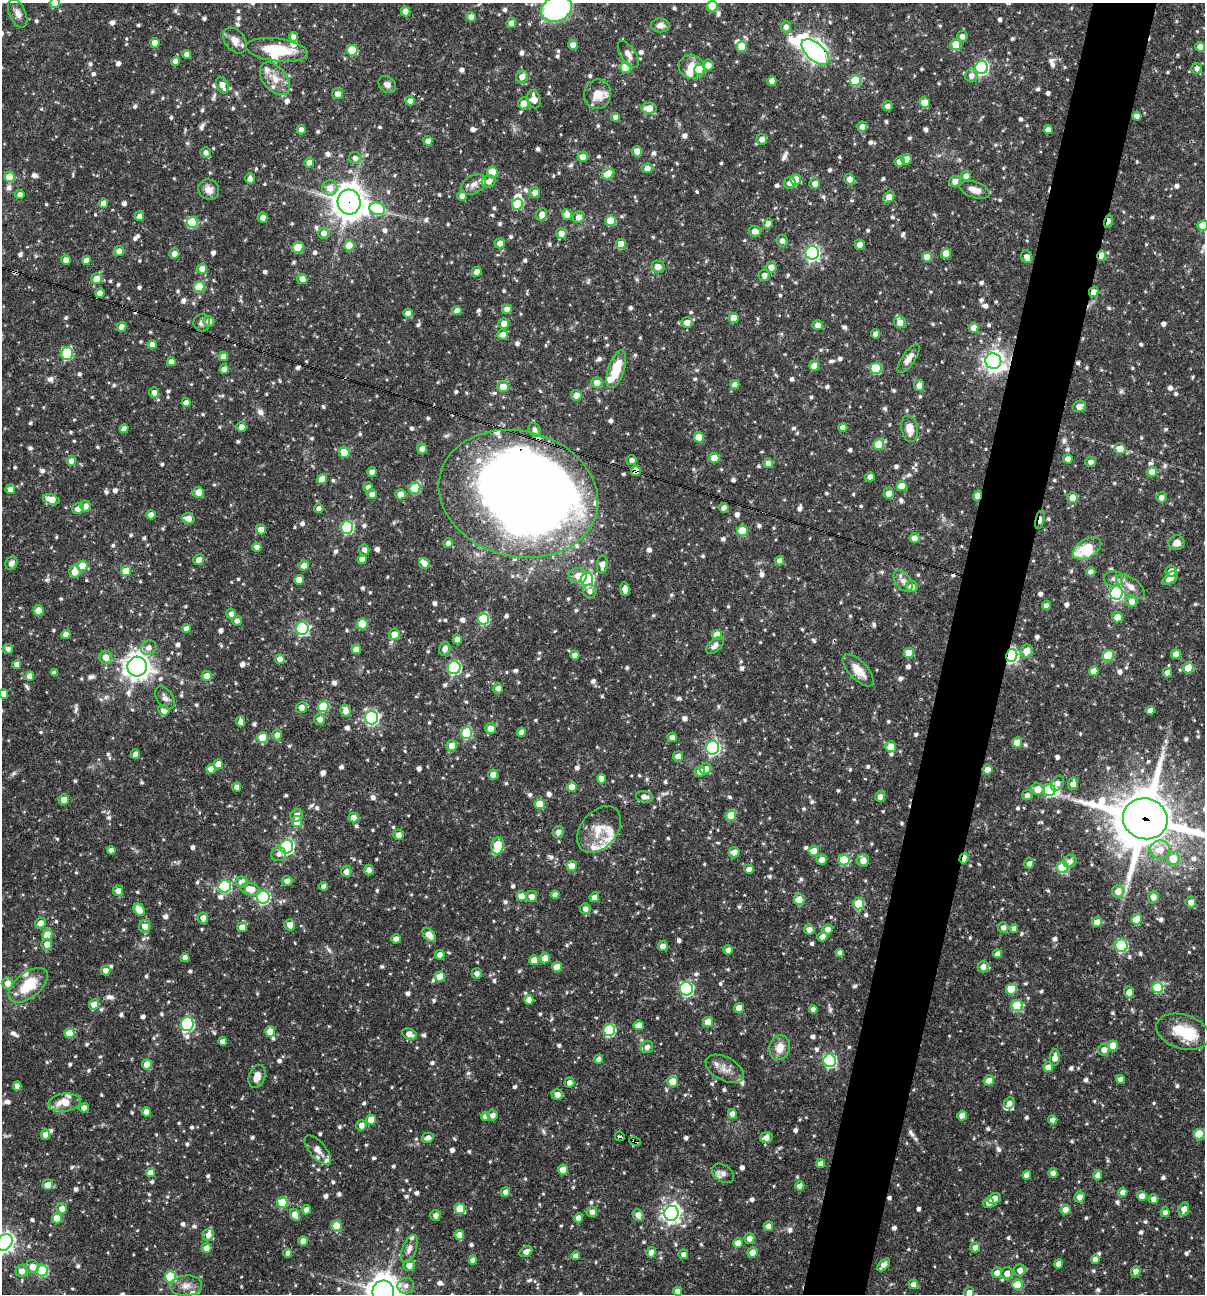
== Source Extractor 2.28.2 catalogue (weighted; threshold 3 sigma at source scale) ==
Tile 10 of 4 x 4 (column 2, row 3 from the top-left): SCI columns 1454-2656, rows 1293-2584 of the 5188 x 5168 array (HDU 1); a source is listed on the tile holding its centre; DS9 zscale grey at full resolution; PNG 1207 x 1296 px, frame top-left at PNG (2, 3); each listed source drawn as its Kron ellipse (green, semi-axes under 4 px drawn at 4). Shown black and unused: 5% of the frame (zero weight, under 3 of 4 exposures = <1% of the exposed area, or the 3 px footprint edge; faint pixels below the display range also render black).
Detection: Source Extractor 2.28.2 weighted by HDU 2 'WHT'; one run over the whole footprint, this tile lists its part. Background 0.0706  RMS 0.0035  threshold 0.0158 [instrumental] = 3 sigma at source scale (4.5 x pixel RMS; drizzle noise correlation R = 1.50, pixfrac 1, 0.05/0.05 arcsec/px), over >= 5 px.
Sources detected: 1164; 5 inside a brighter object's white glare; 7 cosmic-ray / hot-pixel residue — neither listed nor drawn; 27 inside a brighter listed object's ellipse — not listed separately; of the other 1125, all 500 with FLUX_AUTO >= 1.52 (the completeness limit of this list) listed and drawn (625 fainter detections not listed), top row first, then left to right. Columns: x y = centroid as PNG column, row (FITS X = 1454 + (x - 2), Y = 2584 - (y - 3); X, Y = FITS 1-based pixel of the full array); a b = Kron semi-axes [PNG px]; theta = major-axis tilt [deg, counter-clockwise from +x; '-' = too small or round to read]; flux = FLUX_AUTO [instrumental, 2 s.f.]
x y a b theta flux
55 3 5 5 - 6.7
712 6 5 5 - 12
556 9 16 12 28 59
406 12 5 5 - 2.7
18 13 15 8 -67 2.3
471 17 5 4 - 2.3
511 23 5 4 - 2.1
660 25 9 7 -2 2.3
786 27 5 5 - 1.7
962 36 5 5 - 1.7
294 37 5 4 - 1.9
235 40 14 10 -51 2.9
155 43 5 4 - 3.6
573 45 5 4 - 2.3
956 45 5 5 - 10
742 47 5 5 - 7.2
1200 47 5 5 - 3.4
277 50 31 11 -7 13
352 50 5 5 - 13
815 52 17 8 -41 200
187 54 4 4 - 2.1
628 54 15 7 -56 2.1
176 61 4 4 - 2.4
708 65 5 5 - 2.6
625 67 5 5 - 12
692 67 13 11 -16 4.3
982 68 6 6 - 60
1197 68 5 5 - 1.8
700 70 5 5 - 11
971 76 6 6 - 2.4
522 77 6 6 - 2.7
275 79 19 11 -50 5.2
772 81 5 4 - 2.8
856 81 5 5 - 17
222 85 9 5 -66 3
387 85 10 7 -42 1.9
337 94 5 5 - 2.6
597 94 15 13 78 6
534 99 9 6 -72 3.4
410 101 5 4 - 2.2
925 102 5 5 - 5.3
524 103 6 5 - 3.3
888 106 5 4 - 1.9
649 108 7 5 1 4.3
1137 116 4 4 - 1.9
616 117 4 4 - 1.9
862 126 5 5 - 2.3
301 130 5 4 - 1.7
1048 130 4 4 - 2.5
762 139 5 5 - 2
428 141 4 4 - 2.4
637 151 5 5 - 5.7
206 153 5 5 - 1.5
583 157 5 5 - 2.9
355 158 6 6 - 1.8
906 159 5 5 - 3
900 161 5 5 - 2.6
309 163 5 5 - 3.2
647 168 5 5 - 2.6
492 172 6 5 - 8.2
608 174 6 5 - 7.5
966 176 5 4 - 2.1
9 177 5 5 - 6.4
250 178 5 4 - 1.6
849 179 5 5 - 2.5
796 180 5 5 - 8.8
489 181 7 6 - 1.8
955 181 6 5 - 2.5
790 183 6 5 - 1.7
474 184 13 9 29 2.4
815 184 5 5 - 2.4
330 188 7 7 - 3.3
209 189 11 10 - 2.6
975 190 16 7 -17 3.3
535 192 5 5 - 2.2
20 194 5 4 - 1.6
462 196 5 5 - 2.7
889 197 6 4 46 3.7
349 202 12 11 - 590
104 203 4 4 - 2.9
517 204 5 5 - 17
377 209 8 6 -16 26
542 215 6 5 - 3.1
567 215 5 5 - 3.6
139 216 5 4 - 2.1
578 217 6 5 - 2.5
263 218 5 5 - 2.4
611 221 5 5 - 9.9
1108 221 7 3 77 2.7
192 222 5 5 - 19
768 224 5 4 - 2.5
1203 225 5 5 - 9
755 231 6 5 - 2.9
324 233 5 5 - 2.5
561 233 5 5 - 2.6
782 241 6 5 - 1.7
500 243 5 5 - 2.4
621 244 5 5 - 5
349 245 5 5 - 8.1
860 245 5 5 - 2.3
298 248 6 5 - 8.9
119 251 5 5 - 2.4
812 253 7 6 - 85
946 253 5 5 - 2.9
174 254 5 5 - 2.6
1101 256 5 4 - 6.2
927 257 5 5 - 6
1027 257 6 5 - 2
66 260 5 4 - 2.6
86 261 4 4 - 3
658 267 6 6 - 2.7
771 267 5 5 - 3.2
202 269 5 5 - 2.9
477 272 5 4 - 2.4
764 275 6 5 - 1.9
97 279 5 5 - 6.5
302 279 5 5 - 2.5
199 287 5 5 - 10
1094 292 5 4 - 2.7
100 293 5 4 - 2.4
507 309 5 5 - 2.5
457 311 4 4 - 2.6
408 313 5 4 - 2.4
734 318 5 5 - 5
209 321 5 5 - 2.1
687 322 6 5 - 2.5
900 322 6 5 - 2.8
202 323 9 8 - 1.6
504 323 5 5 - 3
818 325 5 5 - 2.3
122 327 5 4 - 2.2
974 328 5 5 - 3.2
503 334 5 5 - 2.3
876 334 4 4 - 2.1
152 345 4 4 - 3.3
67 353 6 6 - 26
223 356 4 4 - 2.5
908 359 17 6 55 2.7
993 361 8 8 - 190
171 362 4 4 - 2.2
814 366 5 5 - 5.1
224 369 4 4 - 3.1
616 369 20 8 72 10
876 369 5 5 - 18
597 383 5 5 - 3.7
735 385 4 4 - 2.5
919 385 5 5 - 2.7
503 387 5 5 - 5.4
154 393 5 5 - 1.9
576 395 5 5 - 3.2
186 403 4 4 - 2.1
1079 406 6 5 - 2.6
241 427 5 4 - 2.5
843 428 4 4 - 2.5
124 429 4 4 - 2.3
910 429 13 8 -79 4.6
535 430 7 5 -65 1.8
699 437 5 5 - 5.8
879 444 5 5 - 11
422 449 5 5 - 2.5
1120 449 5 5 - 4.7
344 452 5 5 - 8.4
714 458 5 5 - 7.5
1068 459 4 4 - 2.6
632 460 5 5 - 1.5
71 461 5 4 - 2.6
1091 462 5 5 - 1.6
768 463 5 4 - 2.4
636 471 5 5 - 5.7
372 472 4 4 - 2.2
1152 472 5 5 - 3.1
870 477 4 4 - 2.4
322 479 5 5 - 5.1
902 486 5 5 - 5.9
368 487 5 4 - 2
415 488 6 5 - 16
10 489 5 4 - 2.8
198 492 5 5 - 3.9
889 493 5 5 - 2.8
372 494 5 5 - 1.8
400 494 5 5 - 3.6
518 494 80 63 -14 580
978 496 5 4 - 6
1072 497 5 5 - 3.6
1161 497 5 5 - 2.3
51 499 8 5 -16 4.4
85 506 5 5 - 2.1
319 508 5 4 - 1.7
724 508 5 4 - 1.9
78 509 6 5 - 2.6
151 515 4 4 - 2.4
188 519 6 5 - 3.1
1040 520 9 3 77 3.3
347 527 6 6 - 37
261 529 5 5 - 3
742 531 5 5 - 10
914 538 5 4 - 2.3
448 543 5 5 - 1.6
1177 543 8 7 - 2.7
257 547 5 4 - 1.7
1087 548 15 9 30 14
364 550 5 5 - 1.8
362 559 5 4 - 2.1
199 560 5 5 - 2.1
779 561 5 4 - 2.1
11 563 7 5 62 1.8
424 563 5 5 - 2.4
602 565 9 5 83 2.3
82 566 5 5 - 8.3
304 566 5 5 - 2.6
75 571 6 5 - 5.2
126 571 5 5 - 8.2
1171 571 5 5 - 2.6
1091 572 4 4 - 1.6
578 576 9 7 -6 3.7
1170 578 9 5 37 3.1
587 579 6 6 - 54
1114 579 9 8 - 1.7
299 580 5 5 - 4.5
903 581 12 7 -53 2.2
912 587 6 5 - 2.6
1130 587 17 8 -36 3.3
625 589 7 4 -83 2.6
590 591 6 6 - 1.7
1116 593 6 6 - 64
1132 601 6 5 - 2.7
1046 606 4 4 - 2.2
38 610 5 5 - 5.8
231 614 5 5 - 1.8
1117 617 5 5 - 3.8
484 619 5 5 - 25
237 621 5 5 - 1.8
362 624 5 5 - 11
186 629 4 4 - 2.4
302 629 6 6 - 49
66 634 4 4 - 2.4
394 634 5 5 - 2.9
717 635 5 5 - 5.6
457 639 5 4 - 1.9
715 645 11 6 44 1.9
148 648 8 7 - 1.9
8 649 5 5 - 1.6
356 649 5 4 - 2.9
445 649 7 5 72 2.1
1027 651 6 6 - 4.3
909 653 5 5 - 8
1176 654 5 5 - 2.9
575 655 4 4 - 2.2
1012 655 6 5 - 68
1108 656 6 5 - 17
106 657 7 6 - 3
280 659 5 4 - 3.1
17 664 4 4 - 2.8
137 666 10 10 - 300
454 668 6 6 - 48
1188 668 5 5 - 6.2
858 670 20 9 -46 5.4
1094 671 5 4 - 3.5
1167 672 5 4 - 2.3
54 673 4 4 - 1.6
30 676 4 4 - 3
207 676 5 5 - 4.2
498 688 5 5 - 1.9
4 694 5 4 - 3.7
165 698 13 8 -56 1.8
301 707 5 5 - 2.5
323 707 5 5 - 16
164 710 5 5 - 2.5
1150 710 5 4 - 1.7
346 711 6 5 - 2.5
372 717 7 6 - 62
320 719 5 5 - 2.4
241 722 5 4 - 2.4
490 729 5 5 - 3.3
521 732 4 4 - 2.8
466 733 6 5 - 23
277 735 5 5 - 2.2
262 737 5 5 - 9.4
672 737 5 4 - 2
1017 742 5 5 - 5.5
452 745 5 5 - 4.6
891 747 5 5 - 5.6
712 748 7 6 - 67
135 754 5 4 - 2
678 756 5 5 - 2.6
218 764 5 4 - 4
211 769 5 4 - 2.5
705 769 6 5 - 2.8
988 770 5 5 - 2.8
700 771 5 5 - 2.2
493 775 5 5 - 2.7
601 779 5 4 - 2.7
1057 783 8 6 58 1.7
1073 784 6 5 - 2.5
237 787 4 4 - 2.1
572 787 5 5 - 4.1
1038 789 7 6 - 3.7
1050 790 6 6 - 32
1027 795 5 5 - 1.6
644 797 9 5 -14 2.3
880 797 5 5 - 2.4
64 800 5 5 - 3.9
540 804 5 5 - 8
297 815 6 6 - 2.5
731 815 5 5 - 7.7
353 817 5 5 - 2.7
1145 819 22 20 -16 2000
297 822 5 5 - 7.2
599 829 26 18 49 7.8
558 832 6 5 - 1.8
398 835 5 5 - 2.4
498 846 9 6 79 12
287 847 7 6 - 67
111 850 4 4 - 1.8
1160 850 10 9 - 4.9
814 851 5 5 - 5.5
734 852 5 5 - 2.7
278 854 7 7 - 1.5
964 858 6 3 71 3.6
1173 858 6 6 - 6.7
822 860 5 5 - 2.5
844 860 5 5 - 20
863 860 6 6 - 3.5
1070 861 7 6 - 1.8
1029 864 5 5 - 1.8
572 866 5 5 - 5
1063 867 5 5 - 24
749 869 5 4 - 2
369 870 5 5 - 1.5
346 871 6 5 - 2
287 881 5 5 - 2.3
242 882 6 5 - 3.5
225 886 6 6 - 35
324 886 4 4 - 1.6
250 889 10 6 -11 5
118 891 5 5 - 2.3
1118 891 6 6 - 3.5
555 895 4 4 - 2.2
521 896 5 5 - 5
532 896 5 5 - 2.6
263 897 6 6 - 49
594 897 5 4 - 2.3
1153 897 6 5 - 2.6
799 900 5 5 - 9.9
1191 902 5 5 - 2.4
858 904 6 5 - 15
585 909 5 5 - 1.7
139 910 7 5 -52 5.3
203 918 5 5 - 2.6
1137 919 5 5 - 8.6
1097 922 5 5 - 3.4
40 923 5 5 - 2.6
290 925 6 5 - 2.6
145 926 6 6 - 3
242 927 5 5 - 3.1
1003 927 5 5 - 1.5
1014 928 4 4 - 1.6
809 929 5 5 - 2.5
827 929 5 5 - 2.2
47 935 5 5 - 6.6
429 935 8 5 -49 3.5
822 937 5 4 - 2.3
396 939 4 4 - 2.4
47 944 5 5 - 3.5
663 946 5 5 - 2.5
1122 946 6 6 - 37
728 950 4 4 - 2.1
840 953 4 4 - 1.6
998 954 4 4 - 2.2
440 955 5 4 - 2.5
185 958 4 4 - 2.3
545 958 5 5 - 3.7
534 960 5 5 - 4.4
557 967 5 5 - 5.6
983 967 5 5 - 2.5
106 970 5 5 - 2.6
477 973 5 5 - 1.8
440 976 5 5 - 6.5
7 983 6 5 - 2.2
28 985 23 12 39 12
1158 987 5 5 - 22
686 989 7 6 - 53
1011 989 5 5 - 9.4
1129 992 5 5 - 2.4
529 1000 5 4 - 2.6
94 1005 5 5 - 4.1
1017 1006 5 5 - 19
739 1008 5 5 - 4.3
813 1009 4 4 - 1.8
708 1022 5 5 - 5.3
187 1024 7 6 - 41
639 1025 5 4 - 3
609 1030 6 6 - 34
270 1032 5 5 - 5.3
1183 1032 27 17 -17 11
69 1033 5 5 - 6.6
409 1034 8 5 -24 2.8
223 1041 4 4 - 1.9
1113 1045 5 5 - 4.7
647 1047 6 6 - 1.7
780 1048 12 10 76 4.4
1104 1050 6 5 - 2.6
1055 1057 8 5 85 2.6
598 1059 5 4 - 1.6
830 1061 6 6 - 48
147 1064 5 5 - 5.8
1048 1067 5 5 - 4
725 1069 21 11 -28 3.8
257 1076 12 8 72 3.5
1121 1079 4 4 - 2.1
673 1081 5 5 - 6.5
989 1081 5 5 - 2.5
569 1083 5 5 - 1.9
17 1086 5 4 - 2.2
557 1095 6 5 - 2.5
65 1102 16 9 7 6.5
1009 1103 6 5 - 1.8
84 1108 5 4 - 2.1
146 1112 5 4 - 2.4
732 1114 5 4 - 2.2
493 1115 5 5 - 1.9
485 1116 4 4 - 2.1
962 1116 5 5 - 4.3
371 1120 5 5 - 5.6
1053 1120 4 4 - 2.1
361 1125 5 5 - 2.4
1199 1134 5 5 - 12
45 1135 5 4 - 2.9
620 1137 5 3 - 6
428 1138 6 5 - 1.7
766 1138 6 5 - 2.4
635 1141 6 3 -18 2.7
318 1150 18 8 -49 2.5
820 1164 4 4 - 2.3
563 1170 5 5 - 5.8
150 1173 4 4 - 3.2
723 1173 12 8 -36 2.1
1053 1173 4 4 - 1.8
1027 1175 4 4 - 2.6
1097 1175 5 4 - 1.9
48 1185 5 5 - 4.4
800 1186 5 4 - 2.2
505 1192 5 4 - 2.1
1123 1192 4 4 - 2.1
1142 1196 5 5 - 2.5
1080 1197 5 5 - 2.4
994 1198 6 5 - 3.5
1153 1199 5 5 - 1.9
282 1202 5 5 - 14
989 1203 5 5 - 3
62 1209 5 5 - 2.7
460 1209 5 5 - 9.2
1184 1209 7 5 71 2.7
307 1210 5 4 - 2.2
1065 1210 5 5 - 3.2
592 1212 5 5 - 1.7
1165 1212 5 4 - 2.1
672 1213 7 7 - 170
295 1215 6 5 - 4.6
435 1215 5 5 - 1.7
638 1215 6 5 - 2.3
57 1218 5 5 - 8.9
578 1218 4 4 - 2.2
336 1226 5 5 - 8.3
768 1226 5 4 - 2.3
208 1235 6 5 - 2.5
459 1235 5 4 - 3.6
749 1238 5 5 - 2.7
303 1241 5 4 - 2.7
5 1242 9 7 48 160
738 1243 5 5 - 4.7
975 1247 5 5 - 2.6
207 1248 5 5 - 3.5
409 1249 15 7 68 2
526 1252 7 5 31 2.5
651 1252 5 4 - 2.3
288 1253 4 4 - 1.6
752 1253 5 5 - 3.7
683 1254 5 5 - 1.7
576 1256 4 4 - 2
1095 1259 4 4 - 2.3
473 1260 4 4 - 2.2
1059 1264 4 4 - 2.5
409 1265 5 5 - 2.8
884 1265 8 4 46 2.5
32 1267 7 6 - 4.1
1020 1270 6 5 - 2
22 1271 6 6 - 2.5
42 1271 6 5 - 24
1136 1271 5 4 - 3.2
997 1273 5 5 - 2.2
1007 1273 6 6 - 3
170 1277 5 5 - 19
913 1284 5 4 - 2.3
1018 1285 5 5 - 11
186 1286 16 10 4 3.2
406 1286 8 8 - 1.8
678 1291 4 4 - 2.3
383 1292 11 11 - 560
969 1292 5 5 - 2
Overlapping masked pixels (flux is a lower limit): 15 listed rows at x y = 815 52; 349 202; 1108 221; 1101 256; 1094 292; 993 361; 636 471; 518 494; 978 496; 1040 520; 1012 655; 1145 819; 964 858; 620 1137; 635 1141
Isophote crosses this tile's border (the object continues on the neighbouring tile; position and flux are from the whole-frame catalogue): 9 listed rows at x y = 55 3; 712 6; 556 9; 1203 225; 4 694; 1145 819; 5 1242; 383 1292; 969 1292